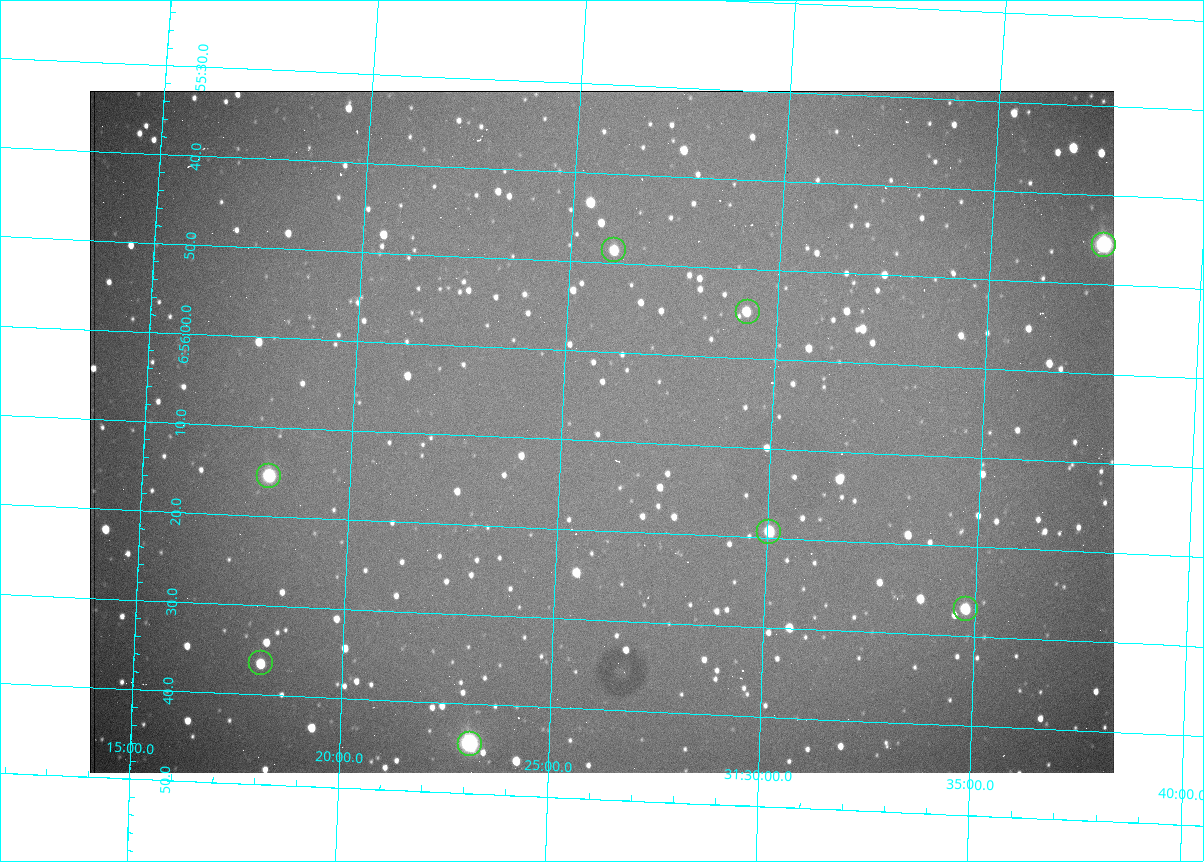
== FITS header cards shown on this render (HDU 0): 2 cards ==
NAXIS1  =                 1024 /fastest changing axis
NAXIS2  =                  682 /next to fastest changing axis

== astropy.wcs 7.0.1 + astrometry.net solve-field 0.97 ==
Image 1024 x 682 px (HDU 0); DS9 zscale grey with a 90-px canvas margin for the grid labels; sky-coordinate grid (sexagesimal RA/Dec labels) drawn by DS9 from the SOLVED WCS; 8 Tycho-2 reference stars matched to detected sources circled (green)
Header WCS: RA---TAN/DEC--TAN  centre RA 06:56:09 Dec +31:26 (104.04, +31.43 deg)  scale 1.44 arcsec/px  FOV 24.5' x 16.3'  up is -93 deg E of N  parity flipped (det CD > 0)
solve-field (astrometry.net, Tycho-2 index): VERIFIED the header's WCS against the Tycho-2 star catalogue (8 matches, 0 conflicts) and refined it, rather than solving blind
Solved WCS: RA---TAN-SIP/DEC--TAN-SIP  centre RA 06:56:09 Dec +31:26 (104.04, +31.43 deg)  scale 1.43 arcsec/px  FOV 24.4' x 16.3'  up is -93 deg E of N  parity flipped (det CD > 0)
The solver's refit moves the header's centre by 2.2 arcsec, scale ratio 0.9977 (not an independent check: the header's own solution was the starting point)
Tycho-2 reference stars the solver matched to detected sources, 8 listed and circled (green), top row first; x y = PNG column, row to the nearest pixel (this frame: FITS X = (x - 90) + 1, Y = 682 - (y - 91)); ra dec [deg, ICRS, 3 dp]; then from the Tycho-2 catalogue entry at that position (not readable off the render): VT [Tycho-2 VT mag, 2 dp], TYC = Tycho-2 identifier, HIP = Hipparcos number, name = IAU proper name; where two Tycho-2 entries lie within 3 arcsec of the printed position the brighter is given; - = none
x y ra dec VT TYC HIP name
1104 245 103.940 +31.628 9.24 2437-728-1 - -
614 250 103.952 +31.434 11.53 2437-424-1 - -
748 312 103.978 +31.488 11.51 2437-421-1 - -
269 476 104.065 +31.301 9.89 2437-425-1 - -
769 532 104.081 +31.501 10.83 2437-37-1 - -
966 609 104.112 +31.580 11.47 2437-71-1 - -
261 663 104.152 +31.301 11.67 2437-646-1 - -
470 744 104.185 +31.385 8.52 2437-370-1 33393 -